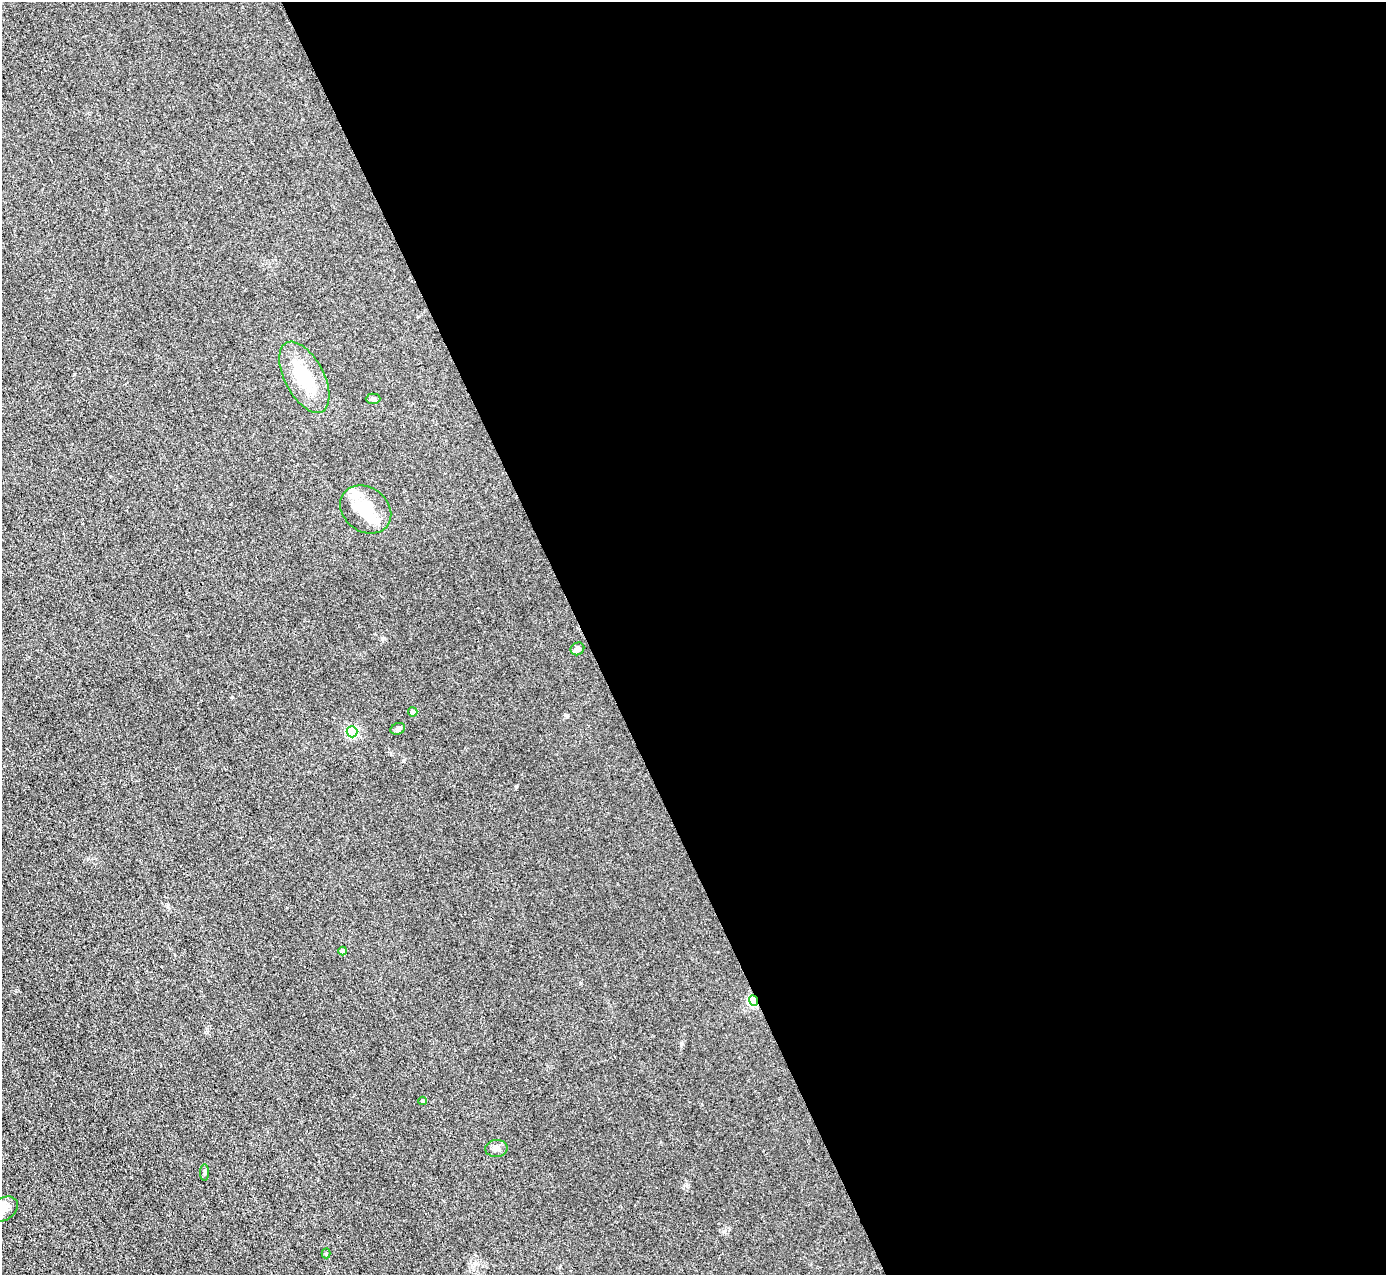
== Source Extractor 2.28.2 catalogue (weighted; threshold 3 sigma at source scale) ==
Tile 8 of 4 x 4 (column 4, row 2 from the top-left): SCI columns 4156-5539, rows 2698-3970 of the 5540 x 5526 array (HDU 1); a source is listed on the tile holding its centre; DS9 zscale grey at full resolution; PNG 1388 x 1277 px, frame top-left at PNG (2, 2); each listed source drawn as its Kron ellipse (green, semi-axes under 4 px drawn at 4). Shown black and unused: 58% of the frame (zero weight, under 3 of 4 exposures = <1% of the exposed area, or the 3 px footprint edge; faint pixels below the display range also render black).
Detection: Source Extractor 2.28.2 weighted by HDU 2 'WHT'; one run over the whole footprint, this tile lists its part. Background 0.0438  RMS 0.0059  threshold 0.0267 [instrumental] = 3 sigma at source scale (4.5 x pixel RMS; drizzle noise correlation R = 1.50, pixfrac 1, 0.05/0.05 arcsec/px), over >= 5 px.
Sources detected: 17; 1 inside a brighter object's white glare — neither listed nor drawn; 2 inside a brighter listed object's ellipse — not listed separately; the other 14 listed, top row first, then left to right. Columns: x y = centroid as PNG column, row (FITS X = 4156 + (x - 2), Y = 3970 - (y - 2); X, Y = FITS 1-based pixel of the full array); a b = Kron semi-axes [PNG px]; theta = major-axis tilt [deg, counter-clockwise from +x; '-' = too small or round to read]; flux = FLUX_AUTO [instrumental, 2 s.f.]
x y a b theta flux
304 377 39 19 -62 23
373 399 7 5 0 1.4
366 509 27 22 -36 18
577 649 7 6 - 2.3
413 712 5 4 - 3
398 729 8 5 21 1.3
352 732 5 5 - 68
343 951 4 4 - 4.6
753 1000 5 4 - 66
423 1101 4 3 - 0.87
496 1148 11 8 4 2.6
205 1172 8 4 90 0.97
4 1209 15 11 33 6.2
326 1253 5 4 - 0.7
Overlapping masked pixels (flux is a lower limit): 1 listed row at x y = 753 1000
Isophote crosses this tile's border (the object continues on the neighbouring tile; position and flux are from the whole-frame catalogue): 1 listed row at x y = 4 1209
Unlisted compact peaks at least as high as the median listed source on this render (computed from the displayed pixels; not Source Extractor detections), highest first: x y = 516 786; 382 639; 232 697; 567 716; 687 1186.